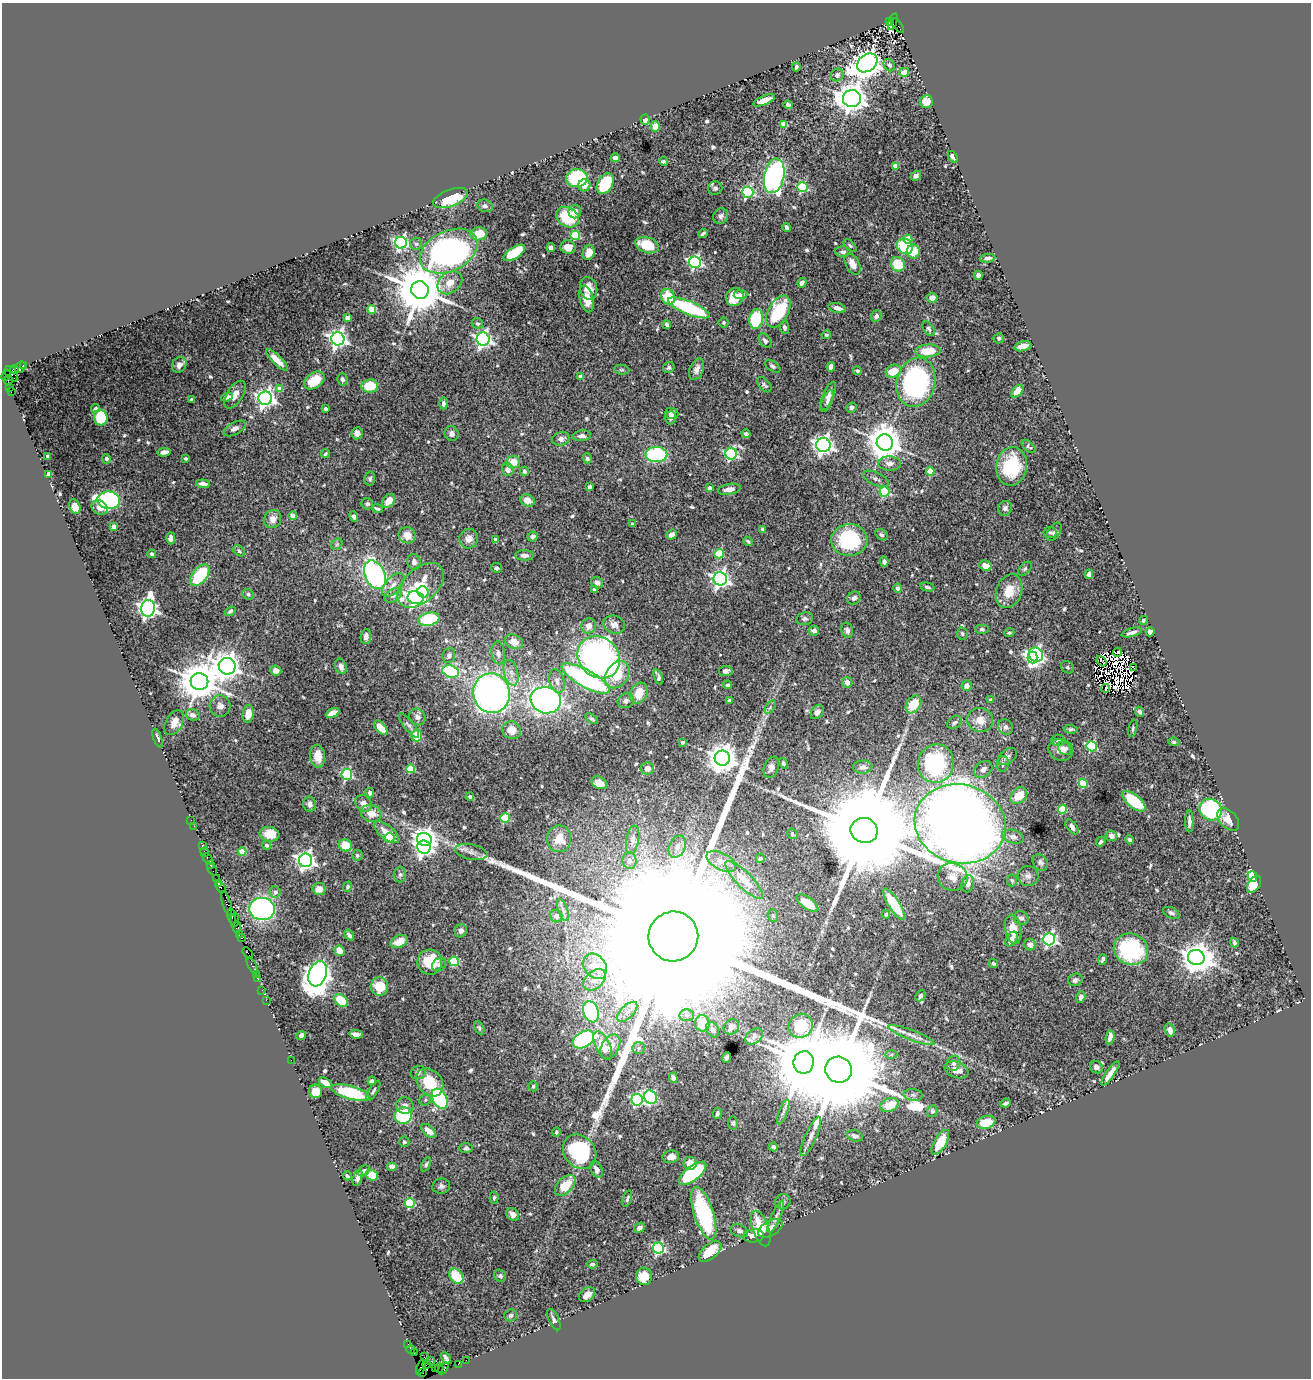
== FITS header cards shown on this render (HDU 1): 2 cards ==
NAXIS1  =                 1309
NAXIS2  =                 1376

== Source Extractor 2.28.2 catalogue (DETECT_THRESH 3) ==
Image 1309 x 1376 px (HDU 1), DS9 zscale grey, 1 PNG px = 1 image px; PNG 1313 x 1380 px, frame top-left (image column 1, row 1376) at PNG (2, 3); each listed source drawn as its Kron ellipse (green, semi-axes under 4 px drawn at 4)
Background 1.24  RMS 0.024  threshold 0.0719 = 3 sigma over >= 5 px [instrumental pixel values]
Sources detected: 640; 12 with non-positive FLUX_AUTO (blend fragments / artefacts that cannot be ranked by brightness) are neither listed nor drawn; of the other 628, the 500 brightest by FLUX_AUTO listed and drawn (128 fainter detections omitted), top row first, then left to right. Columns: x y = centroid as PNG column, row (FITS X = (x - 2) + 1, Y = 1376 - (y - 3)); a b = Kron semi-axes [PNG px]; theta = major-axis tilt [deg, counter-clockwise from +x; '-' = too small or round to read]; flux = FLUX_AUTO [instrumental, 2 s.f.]
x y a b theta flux
893 21 8 3 69 85
889 22 3 3 - 140
898 25 9 3 -53 340
867 63 11 8 36 2100
889 65 6 5 - 3.8
796 67 4 3 - 3.1
904 72 5 4 - 18
837 75 6 6 - 5.5
852 99 9 8 - 2000
764 100 11 4 23 17
926 101 6 6 - 20
788 105 5 4 - 4.4
645 120 5 4 - 8.1
784 124 4 4 - 30
655 126 5 4 - 13
953 157 6 3 -57 5.9
615 158 4 4 - 6.8
663 161 4 3 - 3
895 166 4 4 - 21
774 176 17 10 79 580
916 176 5 4 - 4.5
577 178 11 9 2 120
605 184 11 7 62 80
584 185 6 6 - 14
802 187 5 5 - 140
715 188 7 6 - 5
748 192 5 5 - 230
450 198 18 8 20 70
485 206 8 6 -20 4.6
575 212 7 6 - 8.3
721 216 8 7 - 5.9
568 217 12 9 -34 76
787 227 4 4 - 4.4
703 233 5 3 - 3.3
479 234 8 6 7 29
575 235 4 4 - 77
908 239 4 4 - 42
401 243 6 6 - 380
416 244 6 6 - 3.5
647 245 12 7 -20 41
850 245 8 4 -43 2.8
905 246 8 7 - 91
568 247 7 6 - 16
551 248 4 4 - 9.1
449 251 31 20 26 860
913 251 7 6 - 29
589 252 7 5 72 19
843 252 8 5 -1 5.5
514 253 12 5 32 67
988 258 7 4 6 4.7
695 262 6 5 - 320
852 264 11 6 -62 17
898 264 7 6 - 44
978 275 4 4 - 16
450 283 13 10 36 19
802 283 5 4 - 5.9
589 288 11 8 -76 17
420 290 9 8 - 10000
740 294 7 4 7 6.9
668 297 8 6 -66 43
735 297 9 8 - 40
932 298 5 5 - 12
587 299 13 7 -77 18
689 308 22 6 -22 160
837 308 9 5 -12 7.2
372 310 4 4 - 54
778 312 17 10 62 110
876 316 6 5 - 4.9
347 318 4 4 - 11
756 319 10 6 79 130
724 322 5 5 - 2.6
477 323 6 5 - 3.5
667 325 4 3 - 4.2
784 327 6 4 -81 4.9
929 329 8 5 -56 3.7
826 335 5 4 - 3
999 338 5 5 - 3
338 339 6 6 - 800
483 339 6 6 - 590
765 341 8 5 -53 5.1
1023 346 8 4 14 15
928 351 12 6 3 41
277 360 14 4 -45 15
24 365 3 3 - 250
179 365 8 7 - 9.2
773 366 9 5 -35 3.6
20 367 6 4 54 410
831 367 5 4 - 10
669 368 6 5 - 3.4
14 369 4 3 - 370
697 369 11 7 69 9.4
622 370 8 5 -5 2.7
857 371 4 4 - 4.8
893 371 8 6 29 33
11 374 8 5 -56 300
6 375 5 3 - 110
580 377 4 4 - 16
342 379 6 5 - 5.2
8 380 5 3 - 55
314 380 11 7 34 40
916 382 25 19 76 320
764 385 9 5 -48 4.3
370 386 8 6 6 45
10 388 3 2 - 16
280 389 4 4 - 23
1017 391 7 4 48 17
11 392 3 2 - 430
235 395 15 8 58 15
828 396 15 5 67 8.1
227 397 6 4 19 7.4
265 398 7 7 - 790
191 400 4 3 - 4.4
827 401 11 5 66 5.5
443 403 6 4 -90 4.7
851 407 5 5 - 4.4
96 408 4 3 - 3.8
326 409 3 3 - 6
672 414 7 5 -3 6.2
101 418 8 6 -75 81
671 418 7 5 89 6.2
235 428 12 6 27 8.3
357 433 6 5 - 7.6
452 434 7 7 - 6.7
746 434 4 3 - 4.2
582 436 9 5 5 7.9
561 439 9 6 17 7.5
885 443 8 8 - 3500
823 445 7 7 - 840
1029 446 8 4 -41 3.1
164 452 7 4 5 9.5
325 454 4 3 - 3
656 454 11 7 0 160
731 454 6 5 - 230
48 456 4 4 - 11
587 458 5 4 - 3.8
106 459 4 4 - 4.2
186 459 4 3 - 2.9
513 462 7 6 - 25
889 464 11 7 -2 10
1012 466 19 15 80 74
508 470 6 6 - 8.1
524 471 5 4 - 3.3
930 471 4 4 - 46
49 474 4 4 - 6.7
370 479 7 5 78 3.6
876 479 14 6 -25 6.4
203 484 7 4 -5 8.6
589 487 4 4 - 5
710 488 4 4 - 12
729 489 11 5 10 11
884 492 5 5 - 130
109 500 11 8 -8 310
528 500 7 6 - 14
389 501 8 5 52 16
367 504 6 5 - 3.8
75 506 8 5 -67 20
100 507 8 7 - 13
1005 508 7 7 - 5.6
377 509 5 3 - 3
293 516 4 4 - 26
354 516 5 4 - 4.3
273 519 9 8 - 13
632 524 4 3 - 2.7
114 527 4 4 - 6.8
763 529 4 3 - 2.7
1050 532 6 5 - 3.2
1054 532 10 6 57 5.4
407 535 9 8 - 20
672 535 5 4 - 12
882 535 6 5 - 3.5
533 536 5 5 - 5
171 538 6 4 90 8.9
469 539 10 9 - 13
495 539 3 3 - 4.9
849 540 18 16 2 140
748 541 5 3 - 3.1
337 544 6 5 - 2.9
239 551 6 4 -39 3.1
152 554 4 4 - 4.4
719 554 4 4 - 76
525 555 9 5 -2 7.3
414 562 8 6 -74 6.6
884 562 5 4 - 6.1
986 566 6 5 - 17
497 568 5 4 - 3
1025 569 8 5 45 3.8
1089 574 5 4 - 7.3
200 575 13 7 51 87
375 575 15 10 -64 380
720 579 7 6 - 680
597 583 6 5 - 8.7
393 585 14 7 48 14
421 585 27 16 42 68
927 587 7 3 -14 3.4
898 588 4 4 - 4.2
594 589 4 3 - 8.1
1009 591 17 12 70 33
423 592 6 5 - 27
248 594 6 5 - 3.4
393 596 9 6 33 6.5
416 598 8 6 -9 690
854 598 7 6 - 5.8
148 608 8 7 - 830
230 611 6 4 36 3.3
429 619 11 6 14 91
805 619 8 6 11 4.2
1143 620 4 4 - 2.7
614 625 11 9 -22 12
589 626 8 7 - 13
982 629 7 4 0 3.2
847 630 8 5 -75 6.4
814 631 5 5 - 6.8
1132 632 10 4 16 6.6
1150 632 4 4 - 6.1
962 633 6 5 - 3.4
1009 633 5 4 - 2.7
366 637 7 5 85 9.8
514 642 9 7 -23 16
1117 652 4 3 - 3
498 653 11 6 -84 6.1
449 655 7 6 - 5.4
1036 655 8 6 -43 410
599 657 23 19 -42 620
1033 657 6 5 - 320
1101 661 6 2 -51 4.5
227 666 8 8 - 2200
341 666 8 5 -69 9.1
1067 667 7 5 -32 3.4
1134 668 4 3 - 2.6
276 671 5 5 - 10
450 671 8 6 -20 170
726 671 7 5 8 5
511 673 13 7 -75 10
617 675 15 11 55 39
658 677 8 3 -71 4.4
586 679 27 8 -29 390
557 681 12 7 -76 9.6
199 682 9 8 - 5300
847 682 5 5 - 11
728 685 4 4 - 3.8
967 686 5 5 - 9.1
1105 688 4 2 - 2.7
492 693 20 18 -76 710
639 693 11 8 60 28
546 700 15 13 -14 620
990 700 4 4 - 3
626 701 8 7 - 5.6
729 701 4 3 - 3.5
913 704 10 7 56 44
220 706 11 10 - 10
770 707 7 4 55 3
817 712 8 5 51 6.1
1139 712 5 4 - 4.5
332 713 7 4 28 18
248 714 9 5 83 21
193 715 7 5 -19 7.8
417 717 9 7 -50 8.4
592 719 7 4 -31 3.1
980 720 13 12 - 21
955 722 8 5 32 4.5
174 723 13 8 62 14
409 725 15 5 -51 5.8
1005 727 8 7 - 7.4
381 728 8 5 -47 24
1133 728 9 4 76 2.9
1071 729 7 4 -4 2.8
512 730 9 8 - 20
417 736 6 5 - 38
158 738 10 3 -70 4
1058 740 7 6 - 5
682 742 4 4 - 3
1174 742 5 4 - 2.8
1091 746 5 5 - 130
1065 748 7 5 -44 7.2
1061 750 12 10 -18 18
318 756 11 7 -85 23
1007 757 10 7 37 5.5
722 758 7 7 - 2300
783 763 6 4 -57 3.1
936 764 19 18 - 180
1003 764 8 6 85 4.9
771 767 11 7 68 8.9
863 767 9 6 4 6.6
647 768 7 6 - 11
411 769 4 4 - 62
983 769 10 7 38 8
347 774 5 5 - 200
599 783 8 5 -27 15
1083 783 4 4 - 67
370 793 5 4 - 5
1019 796 9 7 44 23
470 797 4 4 - 3.7
1134 801 14 6 -38 67
363 803 9 7 -56 13
310 804 7 6 - 8
1062 809 4 4 - 61
1211 810 11 10 - 220
371 813 10 8 -19 20
505 818 5 4 - 70
1228 819 13 8 -47 21
191 820 2 2 - 9.7
1189 821 11 4 90 7.1
960 824 46 39 -14 3900
194 826 2 2 - 17
1072 827 8 5 -53 8.7
864 830 14 12 -19 76000
386 832 15 7 -39 19
270 834 10 7 -7 25
792 834 6 5 - 3.1
1111 836 6 5 - 6.6
1013 837 11 6 -14 7.5
390 838 5 5 - 77
424 839 7 6 - 850
559 839 13 12 - 28
633 840 14 6 80 8.6
1130 840 5 4 - 3.9
1101 842 5 3 - 2.9
267 845 4 4 - 3.6
345 845 6 6 - 28
202 846 3 3 - 160
424 847 7 6 - 550
677 847 12 8 65 10
205 852 5 2 - 34
242 852 4 4 - 26
471 852 16 7 -11 11
357 855 5 5 - 3.8
760 858 5 4 - 3.1
208 859 6 3 -53 180
306 860 6 6 - 770
630 861 8 7 - 7.3
721 861 16 8 -28 15
1040 862 9 7 -55 5.7
210 864 3 3 - 93
212 869 6 3 -62 230
400 875 8 6 88 4.5
1028 876 10 10 - 7.7
1252 876 5 4 - 110
952 877 15 13 -19 18
216 879 3 2 - 88
744 880 25 7 -45 39
1012 880 6 5 - 3.1
218 884 3 2 - 97
968 884 8 6 76 10
1254 884 9 6 56 48
220 887 6 3 -54 210
347 887 5 4 - 2.9
319 889 6 6 - 8.9
275 892 6 5 - 6.2
227 903 13 4 -74 520
807 903 13 6 -35 34
894 904 18 5 -58 57
262 909 13 11 -5 440
563 910 11 5 -69 5.6
1171 913 9 5 -26 4.4
886 914 4 3 - 2.6
773 915 6 5 - 2.7
232 916 8 3 -81 370
556 916 6 6 - 5.4
1021 918 7 6 - 5.6
235 920 7 3 86 260
237 927 5 4 - 190
1013 929 15 8 -79 27
461 931 7 6 - 6.9
239 934 3 3 - 130
349 935 6 4 -54 5.1
673 936 25 25 - 330000
242 938 3 2 - 73
1011 939 8 5 57 12
1049 939 6 6 - 310
399 941 9 6 25 21
1234 943 5 3 - 3.9
1030 945 6 5 - 8.6
1131 949 17 15 -24 160
340 951 5 4 - 19
247 953 6 3 -47 120
1196 958 8 7 - 2800
1102 959 5 3 - 3.8
454 961 5 4 - 85
430 962 12 12 - 62
993 963 5 4 - 3.4
439 965 7 6 - 4.7
252 966 9 3 -61 220
595 966 14 10 -54 22
256 974 2 2 - 52
318 974 13 8 70 1700
257 978 3 2 - 79
595 980 13 8 42 16
1075 980 7 6 - 4.9
379 986 9 8 - 41
262 990 2 2 - 29
920 996 6 4 61 4.3
1081 997 6 4 72 5.3
266 1000 2 2 - 33
341 1000 8 5 -44 60
591 1012 11 7 -70 170
627 1012 12 6 45 10
687 1015 7 6 - 5.4
702 1023 8 7 - 33
801 1026 12 11 - 59
731 1027 8 7 - 8.2
479 1028 7 4 -63 2.9
713 1030 8 6 -61 5.5
1170 1030 6 5 - 10
356 1034 7 4 -6 6.8
301 1035 5 4 - 7.1
912 1035 24 5 -21 13
754 1037 10 6 38 6.1
1110 1037 7 4 79 9.9
583 1039 12 7 31 320
603 1045 15 7 -64 29
610 1047 13 8 60 20
639 1048 6 5 - 3.5
891 1055 6 4 2 2.7
726 1058 5 3 - 3.6
291 1060 2 2 - 42
804 1062 11 10 - 19000
954 1063 8 6 67 6.5
1096 1067 6 6 - 5
838 1070 13 13 - 54000
956 1070 12 8 -21 14
418 1072 8 6 19 4.5
1110 1073 14 4 55 12
673 1078 5 3 - 5.6
372 1081 4 4 - 3.9
430 1082 16 12 -50 51
325 1083 7 4 -33 15
533 1086 5 4 - 2.7
316 1091 7 6 - 17
373 1091 11 3 59 3
350 1092 20 6 -15 99
913 1095 9 6 -8 4.8
651 1097 7 6 - 150
440 1099 11 7 -61 260
425 1100 6 5 - 3
637 1100 6 5 - 210
1006 1103 5 3 - 3.9
889 1105 10 6 21 44
405 1106 9 8 - 7.9
932 1111 6 5 - 4.8
783 1112 13 4 69 4.9
717 1114 5 4 - 4
403 1116 9 8 - 100
986 1122 9 6 15 42
733 1123 6 5 - 3.2
429 1131 9 5 -41 14
556 1132 5 4 - 3.2
811 1136 21 5 66 11
855 1136 8 5 -16 7.8
404 1142 5 5 - 3.4
940 1142 14 6 60 41
773 1147 4 4 - 4
466 1148 7 5 -1 3.9
580 1152 18 15 -50 160
671 1157 8 6 9 14
690 1163 7 6 - 21
426 1164 8 4 65 3.2
392 1166 5 4 - 6.9
596 1169 9 5 -67 7.4
364 1171 6 5 - 5.9
693 1173 16 7 38 170
372 1175 6 5 - 22
347 1176 4 3 - 2.7
357 1177 8 4 74 6
565 1185 12 7 46 40
441 1186 9 7 13 5.2
494 1198 6 4 84 3
627 1199 8 4 73 3.6
783 1202 8 7 - 4.5
410 1203 5 5 - 96
704 1213 27 9 -72 190
513 1214 7 5 -45 9.9
776 1217 18 4 66 7.5
639 1228 6 4 37 8.5
770 1228 13 7 29 11
761 1229 18 8 -71 51
739 1231 9 6 -21 5.4
754 1236 10 6 5 9.7
658 1248 5 5 - 220
710 1251 13 7 38 52
592 1264 5 3 - 3
456 1276 8 6 -50 44
500 1276 6 5 - 4.5
644 1276 8 8 - 23
587 1295 9 6 35 11
511 1315 6 6 - 4.3
554 1320 11 5 -64 5.7
408 1344 2 2 - 20
411 1350 4 2 - 81
414 1353 2 2 - 54
424 1357 2 2 - 21
446 1358 6 3 -61 3.1
466 1360 2 2 - 30
430 1361 3 2 - 73
427 1364 4 3 - 59
458 1364 2 2 - 23
421 1367 8 3 68 120
435 1368 3 2 - 69
439 1368 5 2 - 36
444 1368 6 4 54 270
422 1373 3 2 - 17
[128 fainter detections neither listed nor drawn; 12 non-positive-flux detections neither listed nor drawn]